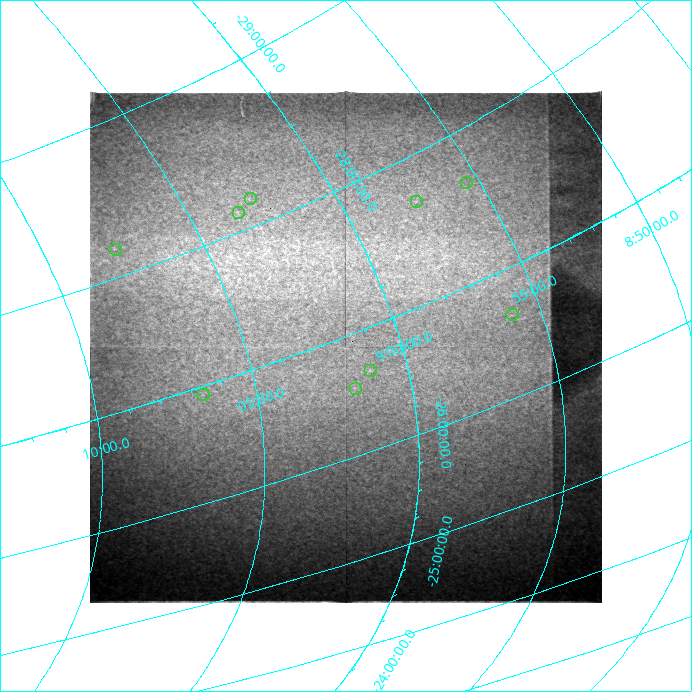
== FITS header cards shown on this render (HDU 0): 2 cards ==
NAXIS1  =                  512 / length of data axis 1
NAXIS2  =                  512 / length of data axis 2

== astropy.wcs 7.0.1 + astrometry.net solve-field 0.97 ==
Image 512 x 512 px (HDU 0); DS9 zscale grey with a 90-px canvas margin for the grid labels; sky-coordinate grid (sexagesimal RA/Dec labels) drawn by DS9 from the SOLVED WCS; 9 Tycho-2 reference stars matched to detected sources circled (green)
Header WCS: none
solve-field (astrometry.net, Tycho-2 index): SOLVED blind (the file carries no WCS)
Solved WCS: RA---TAN-SIP/DEC--TAN-SIP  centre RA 09:01:52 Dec -26:56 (135.47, -26.93 deg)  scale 28.2 arcsec/px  FOV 240.6' x 242.7'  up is -166 deg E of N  parity flipped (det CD > 0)
(file carries no celestial WCS; the grid is the blind solution)
Tycho-2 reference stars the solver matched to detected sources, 9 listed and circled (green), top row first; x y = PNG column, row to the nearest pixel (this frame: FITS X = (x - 90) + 1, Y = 512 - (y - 93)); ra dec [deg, ICRS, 3 dp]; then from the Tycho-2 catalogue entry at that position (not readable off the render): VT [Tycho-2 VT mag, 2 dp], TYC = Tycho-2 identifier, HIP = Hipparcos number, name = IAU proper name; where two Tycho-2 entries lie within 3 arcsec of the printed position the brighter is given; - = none
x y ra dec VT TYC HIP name
467 185 133.882 -27.682 4.88 6580-2780-1 43825 -
251 201 135.711 -28.197 7.31 6597-126-1 - -
417 204 134.386 -27.716 7.68 6593-1848-1 43997 -
239 215 135.869 -28.141 7.87 6597-6-1 - -
116 252 136.953 -28.198 7.70 6598-59-1 44802 -
513 317 133.987 -26.647 7.91 6593-2335-1 - -
371 373 135.298 -26.664 6.32 6593-2444-1 44290 -
356 391 135.454 -26.564 7.31 6593-330-1 44343 -
204 397 136.668 -26.935 8.82 6594-1599-1 - -